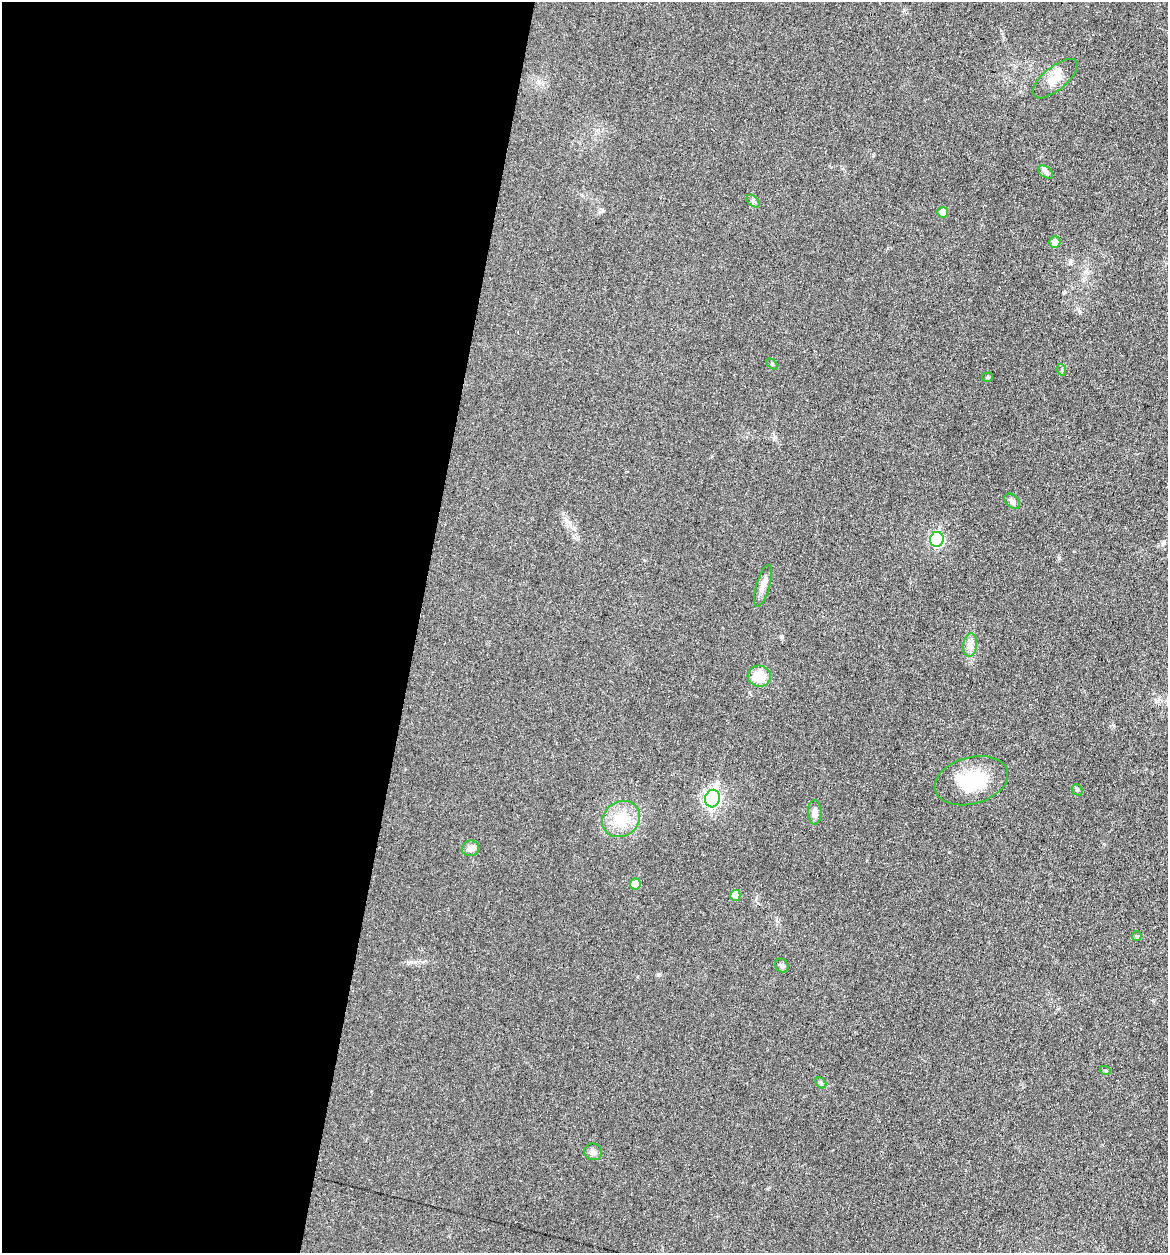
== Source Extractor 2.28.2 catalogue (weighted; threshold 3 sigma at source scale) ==
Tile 5 of 4 x 4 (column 1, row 2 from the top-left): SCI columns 119-1284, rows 2505-3755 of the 5027 x 5007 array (HDU 1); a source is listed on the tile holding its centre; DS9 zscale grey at full resolution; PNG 1170 x 1255 px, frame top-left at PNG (2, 2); each listed source drawn as its Kron ellipse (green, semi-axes under 4 px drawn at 4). Shown black and unused: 36% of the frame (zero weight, under 3 of 6 exposures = <1% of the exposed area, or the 3 px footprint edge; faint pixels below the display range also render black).
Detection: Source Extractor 2.28.2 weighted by HDU 2 'WHT'; one run over the whole footprint, this tile lists its part. Background 0.0454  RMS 0.0044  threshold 0.0179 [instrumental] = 3 sigma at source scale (4.09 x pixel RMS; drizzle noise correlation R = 1.36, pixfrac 0.8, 0.05/0.05 arcsec/px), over >= 5 px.
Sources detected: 26; all 26 listed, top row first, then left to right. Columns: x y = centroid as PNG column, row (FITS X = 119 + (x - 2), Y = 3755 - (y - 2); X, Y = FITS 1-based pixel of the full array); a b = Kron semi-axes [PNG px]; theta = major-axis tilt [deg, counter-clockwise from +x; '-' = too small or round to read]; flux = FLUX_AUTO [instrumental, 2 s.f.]
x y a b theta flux
1055 79 27 11 40 5.9
1046 172 8 5 -35 1.1
753 201 7 4 -47 0.9
943 212 5 5 - 3.7
1055 242 6 5 - 2.9
772 364 6 4 -46 0.54
1062 370 6 3 -72 0.51
988 377 5 4 - 0.64
1012 501 9 6 -45 1.8
937 539 7 7 - 41
763 586 22 7 74 2.8
970 645 12 7 83 2.2
759 676 11 10 - 9.4
971 781 37 23 15 20
1077 790 6 5 - 0.65
712 799 9 7 76 98
815 812 12 7 -89 2.5
621 819 20 17 37 10
470 848 9 7 18 2.4
635 884 5 5 - 5.3
735 895 5 5 - 5.3
1137 936 5 4 - 0.49
782 966 7 6 - 1
1105 1070 5 3 - 0.45
821 1083 6 4 -46 0.66
593 1152 9 8 - 1.6
Unlisted compact peaks at least as high as the median listed source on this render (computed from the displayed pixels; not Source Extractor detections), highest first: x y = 1059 558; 658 975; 411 962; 782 637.